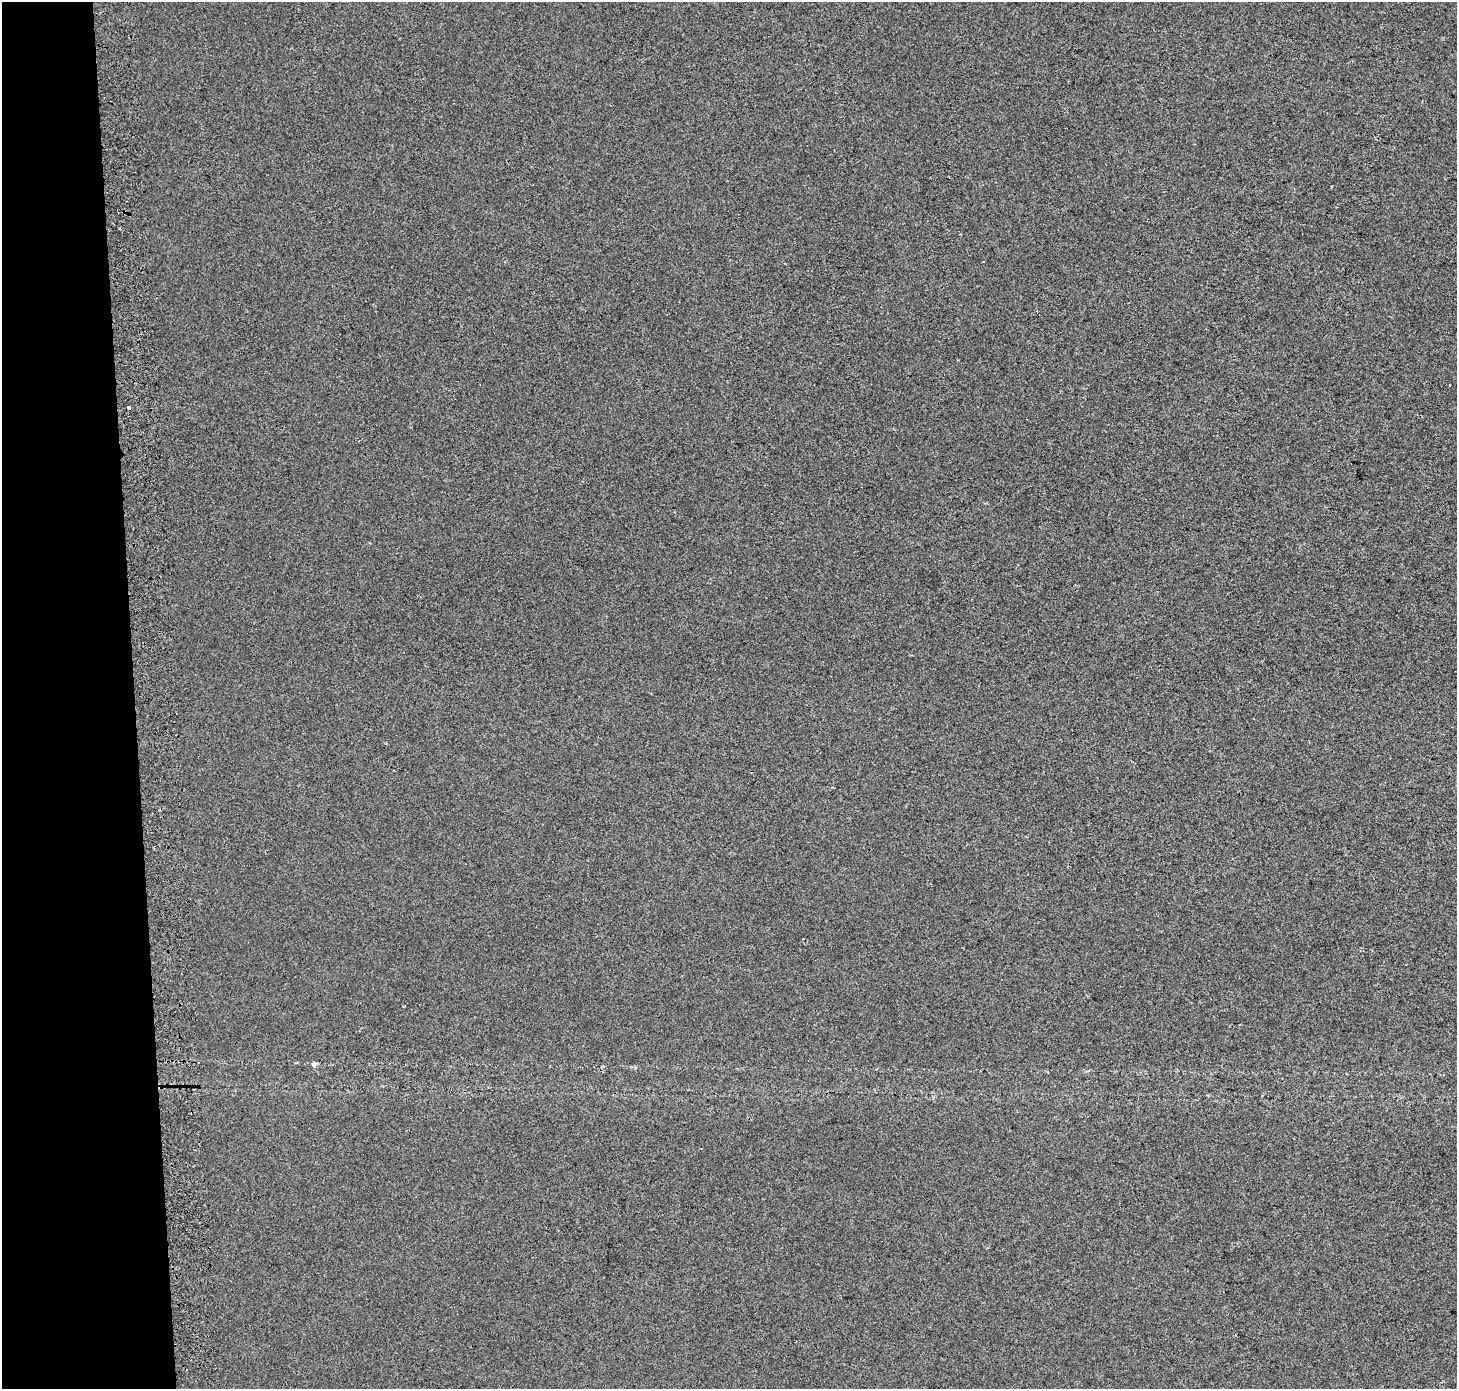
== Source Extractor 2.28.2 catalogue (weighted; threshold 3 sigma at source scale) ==
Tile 4 of 3 x 3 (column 1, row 2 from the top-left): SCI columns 73-1527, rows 1387-2773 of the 4510 x 4167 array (HDU 1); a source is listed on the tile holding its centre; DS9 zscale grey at full resolution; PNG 1459 x 1391 px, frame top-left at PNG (2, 2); no overlay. Shown black and unused: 9% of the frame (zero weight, under 2 of 3 exposures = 2% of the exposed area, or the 3 px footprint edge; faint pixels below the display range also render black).
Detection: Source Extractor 2.28.2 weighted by HDU 2 'WHT'; one run over the whole footprint, this tile lists its part. Background 6.88e-04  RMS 0.0071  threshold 0.0321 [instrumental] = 3 sigma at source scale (4.5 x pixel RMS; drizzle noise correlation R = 1.50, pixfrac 1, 0.0396/0.0396 arcsec/px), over >= 5 px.
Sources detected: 3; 1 cosmic-ray / hot-pixel residue — not listed; the other 2 listed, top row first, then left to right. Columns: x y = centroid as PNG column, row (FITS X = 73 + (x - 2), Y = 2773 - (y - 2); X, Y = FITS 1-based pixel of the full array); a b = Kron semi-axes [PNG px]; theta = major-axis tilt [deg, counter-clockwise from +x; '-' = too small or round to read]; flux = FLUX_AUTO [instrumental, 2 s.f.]
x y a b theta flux
129 407 4 3 - 2.9
314 1064 4 3 - 27